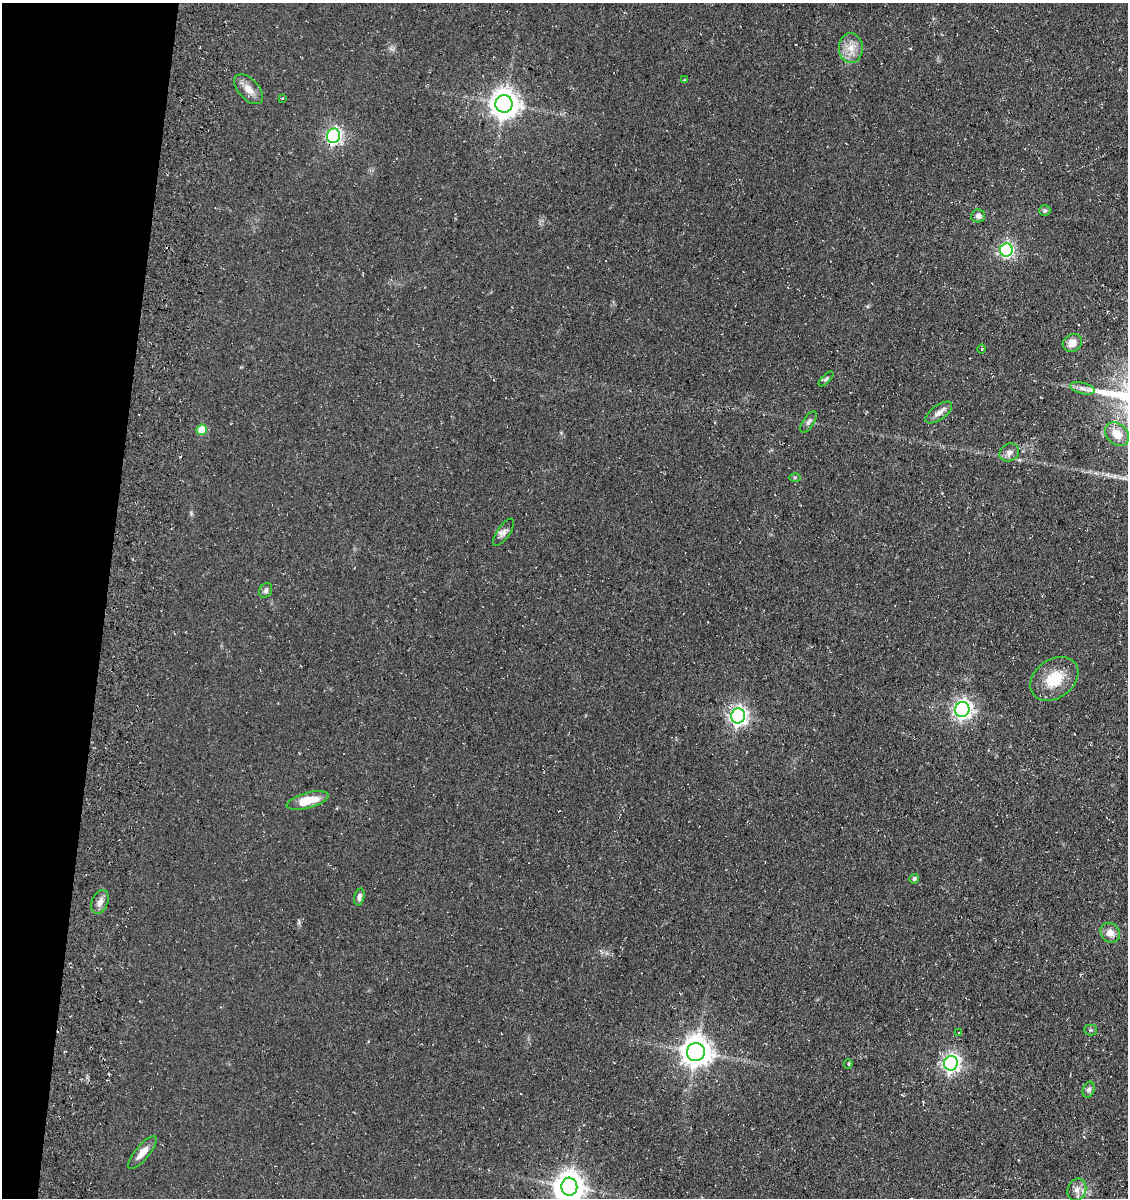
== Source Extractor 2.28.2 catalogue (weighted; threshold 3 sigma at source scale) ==
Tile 9 of 4 x 4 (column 1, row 3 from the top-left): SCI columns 350-1475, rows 1346-2541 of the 5093 x 5080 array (HDU 1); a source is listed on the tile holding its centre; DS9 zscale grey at full resolution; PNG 1130 x 1200 px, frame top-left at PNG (2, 3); each listed source drawn as its Kron ellipse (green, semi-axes under 4 px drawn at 4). Shown black and unused: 9% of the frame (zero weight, under 3 of 4 exposures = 11% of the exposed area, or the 3 px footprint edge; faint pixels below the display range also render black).
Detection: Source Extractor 2.28.2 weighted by HDU 2 'WHT'; one run over the whole footprint, this tile lists its part. Background 0.068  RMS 0.009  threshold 0.0407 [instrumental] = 3 sigma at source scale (4.5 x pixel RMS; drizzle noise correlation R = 1.50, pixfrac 1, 0.05/0.05 arcsec/px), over >= 5 px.
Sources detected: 41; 1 inside a brighter object's white glare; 1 cosmic-ray / hot-pixel residue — neither listed nor drawn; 1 inside a brighter listed object's ellipse — not listed separately; the other 38 listed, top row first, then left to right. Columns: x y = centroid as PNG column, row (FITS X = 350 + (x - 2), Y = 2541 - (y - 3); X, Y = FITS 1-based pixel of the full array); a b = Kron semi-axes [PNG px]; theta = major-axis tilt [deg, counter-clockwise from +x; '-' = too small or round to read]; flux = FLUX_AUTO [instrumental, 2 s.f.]
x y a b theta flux
851 48 15 12 -86 11
684 80 3 3 - 0.59
248 89 18 10 -48 8.5
282 98 4 2 - 0.55
504 104 9 8 - 1000
333 136 7 6 - 220
1045 211 6 5 - 1.5
978 216 7 6 - 2.8
1006 250 6 6 - 160
1072 343 10 8 34 7.4
982 349 5 3 - 0.74
826 379 9 4 45 1.7
1082 388 13 5 -14 4.2
939 412 15 7 36 5.5
808 422 12 5 56 2.7
202 430 5 5 - 24
1117 434 13 10 -43 12
1009 452 10 8 30 4.4
795 478 6 4 1 1.1
504 532 16 6 55 4
266 590 7 6 - 2.6
1054 679 26 19 37 24
962 709 7 7 - 360
738 716 7 7 - 340
307 801 21 7 15 19
914 879 5 4 - 2
359 897 8 5 78 2.7
100 902 13 8 67 4.9
1110 933 10 9 - 6.9
1090 1030 6 5 - 1.5
959 1033 3 2 - 0.5
696 1052 9 9 - 1200
951 1063 7 7 - 300
848 1064 5 4 - 1.1
1089 1090 8 5 71 2.7
142 1152 20 7 50 8
569 1187 9 8 - 1000
1077 1190 11 9 67 5.6
Overlapping masked pixels (flux is a lower limit): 1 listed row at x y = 333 136
Isophote crosses this tile's border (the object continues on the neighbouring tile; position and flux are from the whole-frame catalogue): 1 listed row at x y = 569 1187